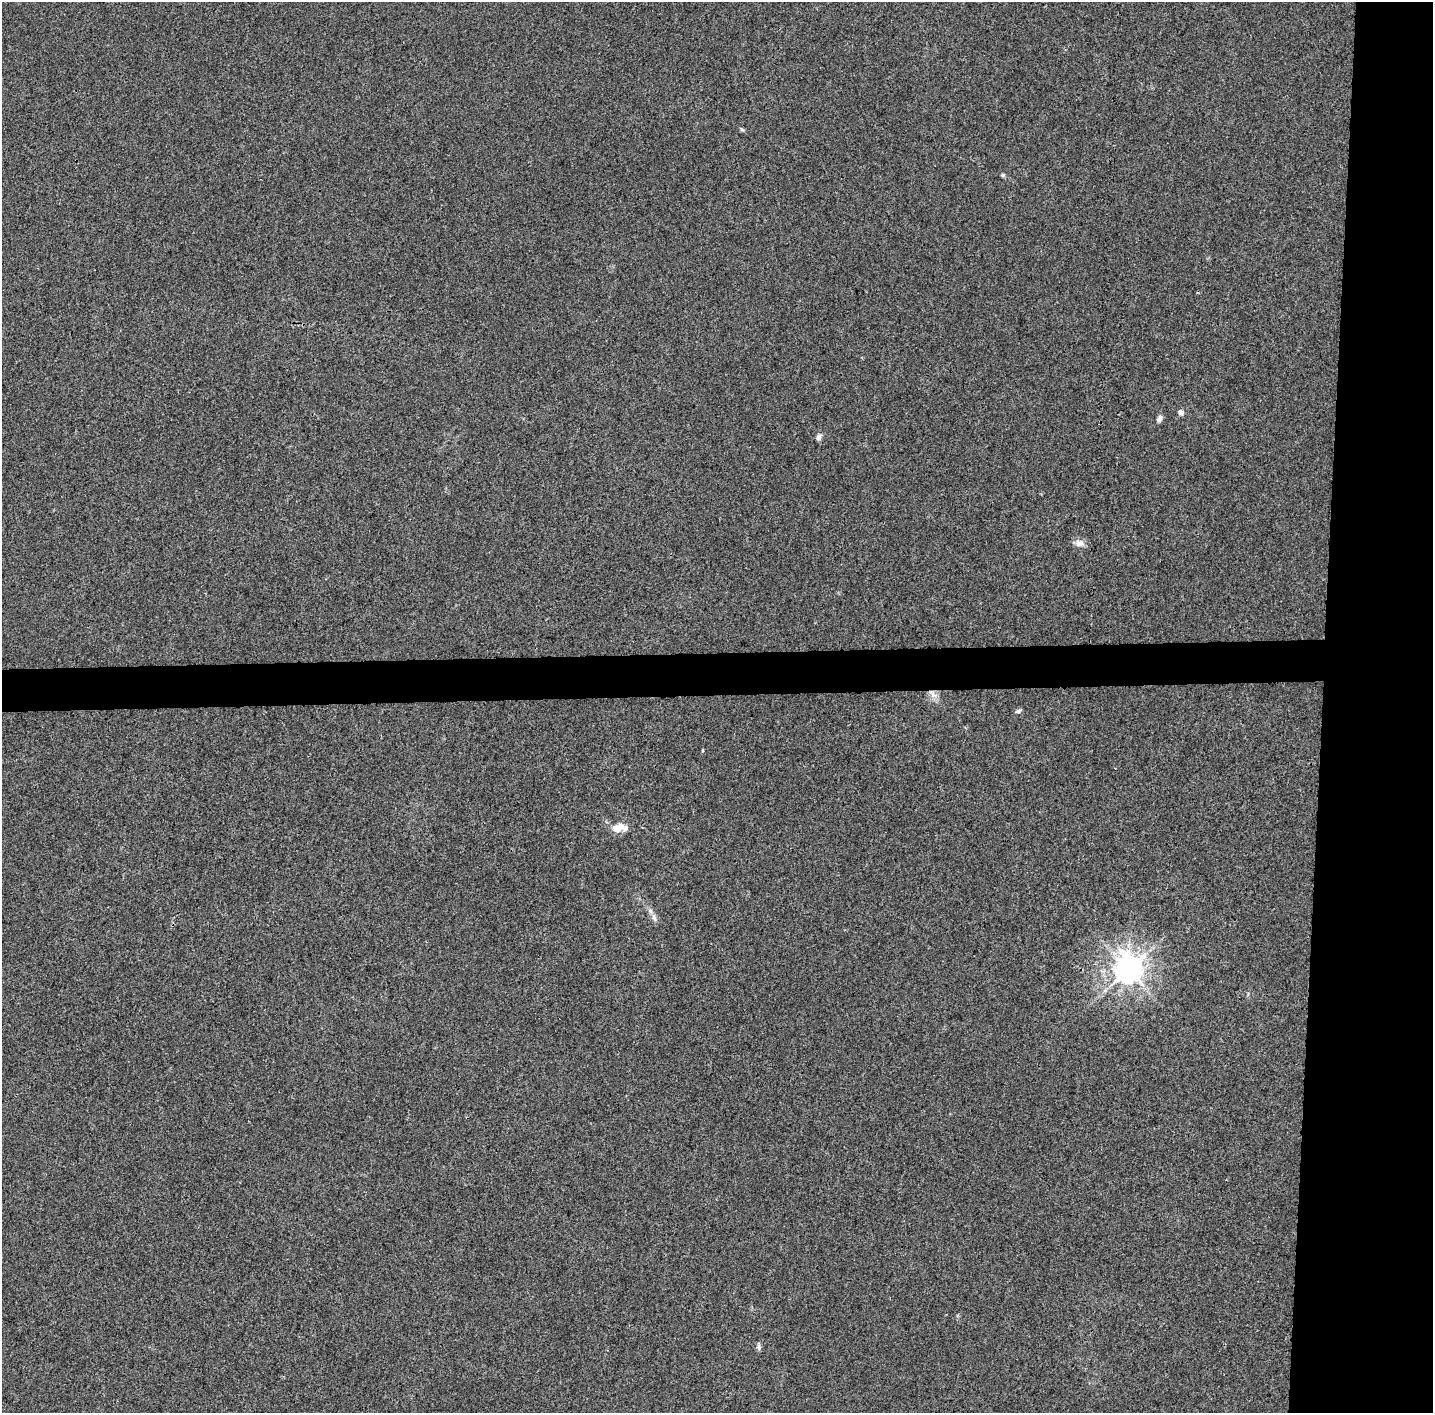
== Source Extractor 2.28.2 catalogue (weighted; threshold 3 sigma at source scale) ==
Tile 6 of 3 x 3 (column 3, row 2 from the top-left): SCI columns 2870-4300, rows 1570-2980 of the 4300 x 4550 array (HDU 1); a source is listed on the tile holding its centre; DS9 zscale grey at full resolution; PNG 1435 x 1415 px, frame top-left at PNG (2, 2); no overlay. Shown black and unused: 11% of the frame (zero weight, under 3 of 4 exposures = <1% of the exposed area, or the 3 px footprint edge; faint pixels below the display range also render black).
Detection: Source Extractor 2.28.2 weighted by HDU 2 'WHT'; one run over the whole footprint, this tile lists its part. Background 0.00897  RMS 0.0037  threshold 0.0167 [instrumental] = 3 sigma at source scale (4.5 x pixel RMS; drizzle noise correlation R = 1.50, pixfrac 1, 0.0396/0.0396 arcsec/px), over >= 5 px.
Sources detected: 14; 2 inside a brighter listed object's ellipse — not listed separately; the other 12 listed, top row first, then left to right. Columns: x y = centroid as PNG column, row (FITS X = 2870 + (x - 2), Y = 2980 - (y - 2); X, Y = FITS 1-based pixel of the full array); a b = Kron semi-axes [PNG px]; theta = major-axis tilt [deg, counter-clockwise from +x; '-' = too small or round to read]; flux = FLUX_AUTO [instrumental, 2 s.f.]
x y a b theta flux
742 130 6 4 -19 0.5
1003 175 5 4 - 0.57
1181 412 7 6 - 1.2
1160 419 8 6 58 1.3
819 437 8 6 63 1.4
1079 543 13 9 -1 2.1
933 694 16 6 -47 2.3
1018 711 7 5 28 0.71
618 828 18 10 18 4.3
654 918 10 5 -66 1.2
1128 970 9 8 - 470
759 1347 9 6 -82 0.96
Overlapping masked pixels (flux is a lower limit): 1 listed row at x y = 933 694